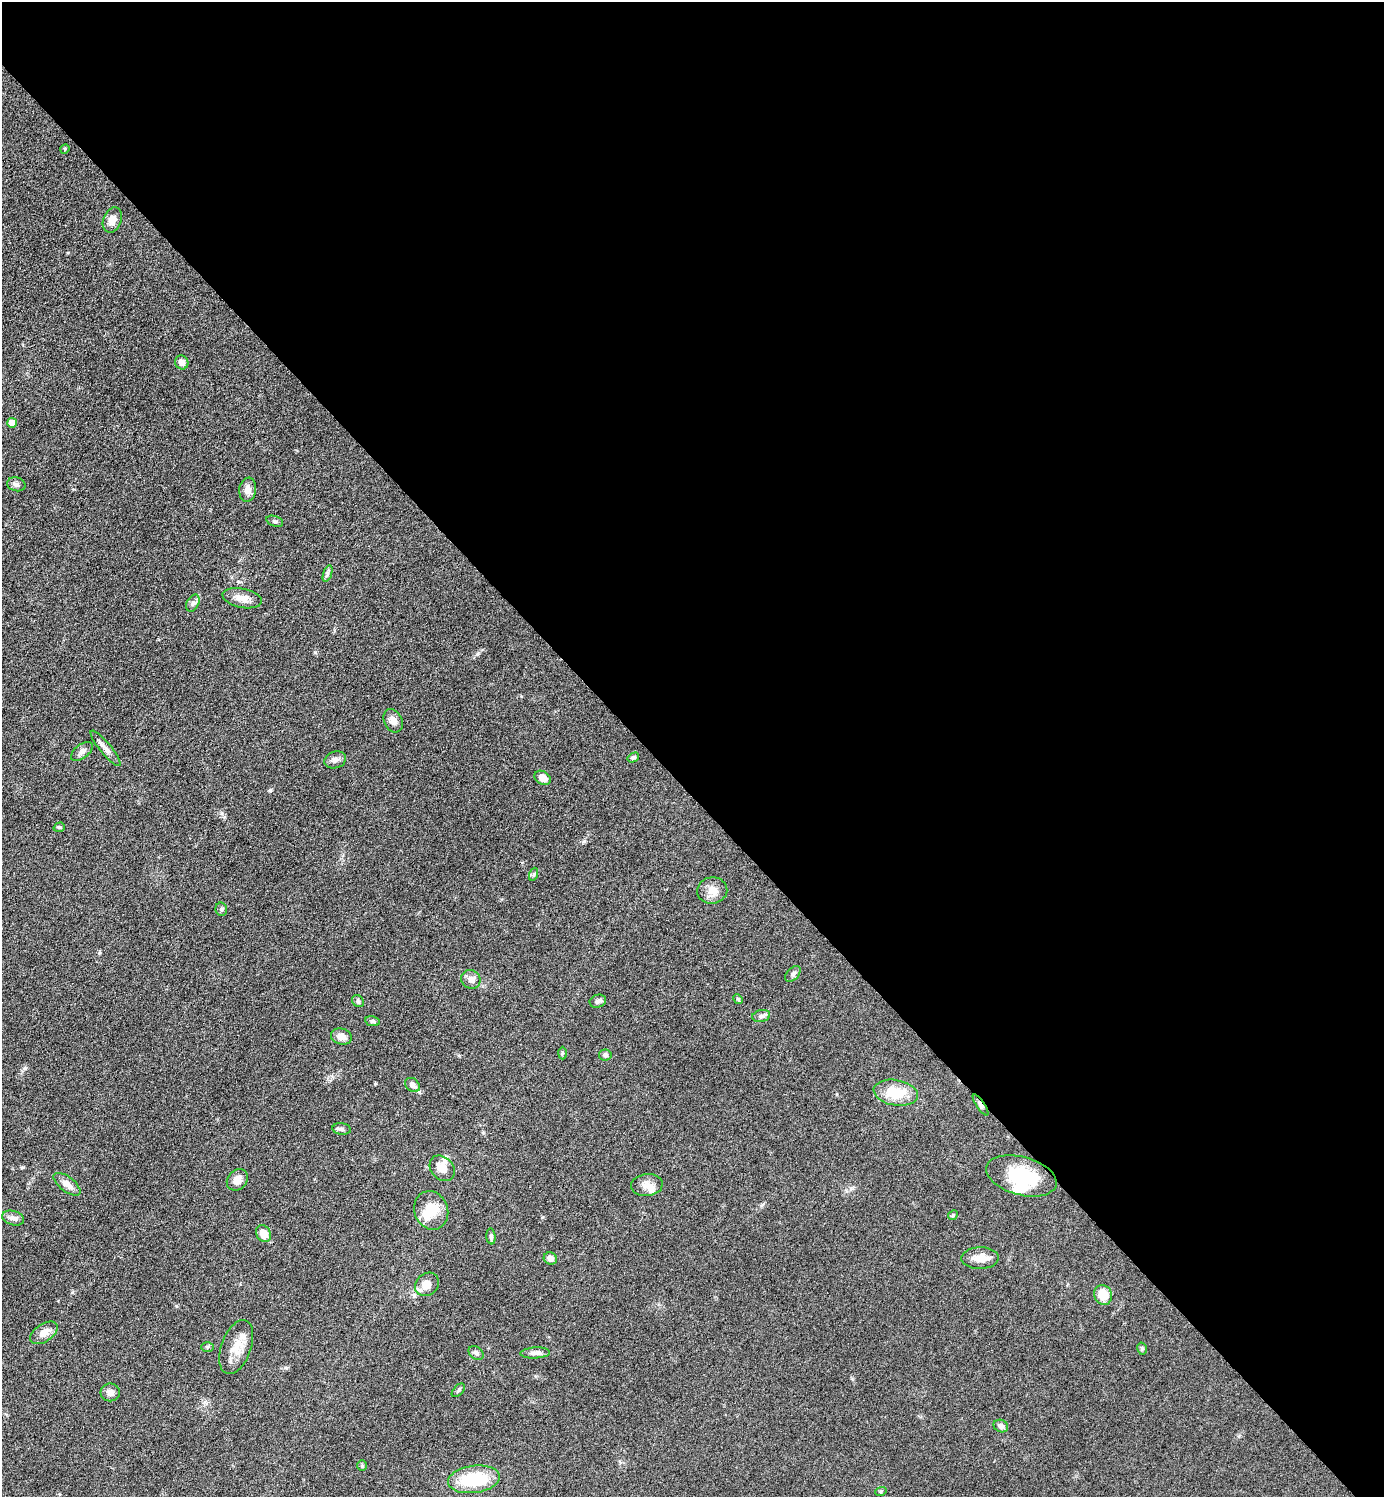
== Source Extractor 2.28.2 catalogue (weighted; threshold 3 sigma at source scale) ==
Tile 8 of 4 x 4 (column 4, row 2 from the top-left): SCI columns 4453-5834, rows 3000-4494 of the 6002 x 6002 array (HDU 1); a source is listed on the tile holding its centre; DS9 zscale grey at full resolution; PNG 1386 x 1499 px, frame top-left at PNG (2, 2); each listed source drawn as its Kron ellipse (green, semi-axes under 4 px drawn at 4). Shown black and unused: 53% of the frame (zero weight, under 6 of 12 exposures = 1% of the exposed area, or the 3 px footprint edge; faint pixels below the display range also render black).
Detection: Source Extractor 2.28.2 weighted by HDU 2 'WHT'; one run over the whole footprint, this tile lists its part. Background 0.0871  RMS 0.0038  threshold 0.0156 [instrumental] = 3 sigma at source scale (4.09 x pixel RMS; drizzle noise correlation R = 1.36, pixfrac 0.8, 0.05/0.05 arcsec/px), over >= 5 px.
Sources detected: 64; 2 inside a brighter object's white glare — neither listed nor drawn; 2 inside a brighter listed object's ellipse — not listed separately; the other 60 listed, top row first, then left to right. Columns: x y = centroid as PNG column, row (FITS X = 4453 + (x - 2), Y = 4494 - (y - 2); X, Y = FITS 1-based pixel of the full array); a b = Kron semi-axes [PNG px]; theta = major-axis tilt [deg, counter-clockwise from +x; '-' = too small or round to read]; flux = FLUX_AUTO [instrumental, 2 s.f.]
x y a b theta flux
65 149 5 4 - 0.39
112 220 13 9 69 3.1
182 362 7 6 - 2.2
12 423 5 5 - 4.3
16 484 9 7 -13 1.2
248 490 12 8 81 2.4
275 521 9 5 -17 0.8
327 573 8 4 71 0.8
242 598 20 9 -11 3.3
193 603 9 6 60 1.1
393 721 12 9 -63 2.1
106 748 22 5 -50 2.1
82 751 13 7 37 1.7
633 758 6 4 31 0.72
335 760 11 8 18 1.6
543 778 9 6 -31 2.8
59 827 6 4 18 0.5
534 874 7 4 71 0.58
712 890 15 13 8 3.8
221 909 6 6 - 0.75
793 974 9 6 48 1
471 979 10 9 - 2.1
738 999 5 4 - 0.42
358 1001 6 5 - 0.7
598 1001 8 6 19 0.91
761 1016 9 6 11 1
373 1021 7 5 -11 0.74
341 1037 11 8 -17 2.4
562 1053 6 4 88 0.48
605 1055 6 5 - 0.84
412 1085 8 6 -40 1.7
896 1093 22 12 -10 10
981 1105 12 4 -56 1.3
342 1129 9 6 -7 0.91
442 1168 14 11 -47 3.6
1021 1176 36 19 -15 19
237 1180 12 9 49 3.3
67 1184 16 7 -37 3
647 1185 16 11 5 2.9
431 1210 20 16 -69 7.6
953 1215 5 4 - 0.46
13 1218 11 7 -17 1.8
264 1234 9 7 -58 4.2
491 1236 8 4 -85 0.9
550 1258 7 6 - 2
980 1258 18 11 2 3.9
427 1284 13 11 42 3.5
1103 1295 10 8 -67 5.5
44 1333 15 9 34 3.2
207 1347 6 5 - 0.59
236 1347 28 15 70 6.6
1142 1349 6 5 - 0.63
476 1353 8 6 -38 1
535 1353 15 5 3 1.5
458 1390 8 4 47 0.68
110 1392 10 9 - 1.8
1001 1426 7 6 - 1.7
362 1466 5 4 - 0.46
474 1479 26 13 8 17
881 1491 6 3 19 0.5
Overlapping masked pixels (flux is a lower limit): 1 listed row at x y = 981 1105
Unlisted compact peaks at least as high as the median listed source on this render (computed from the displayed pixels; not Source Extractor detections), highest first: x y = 270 790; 22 1167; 315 652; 99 953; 584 841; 221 813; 25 1068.